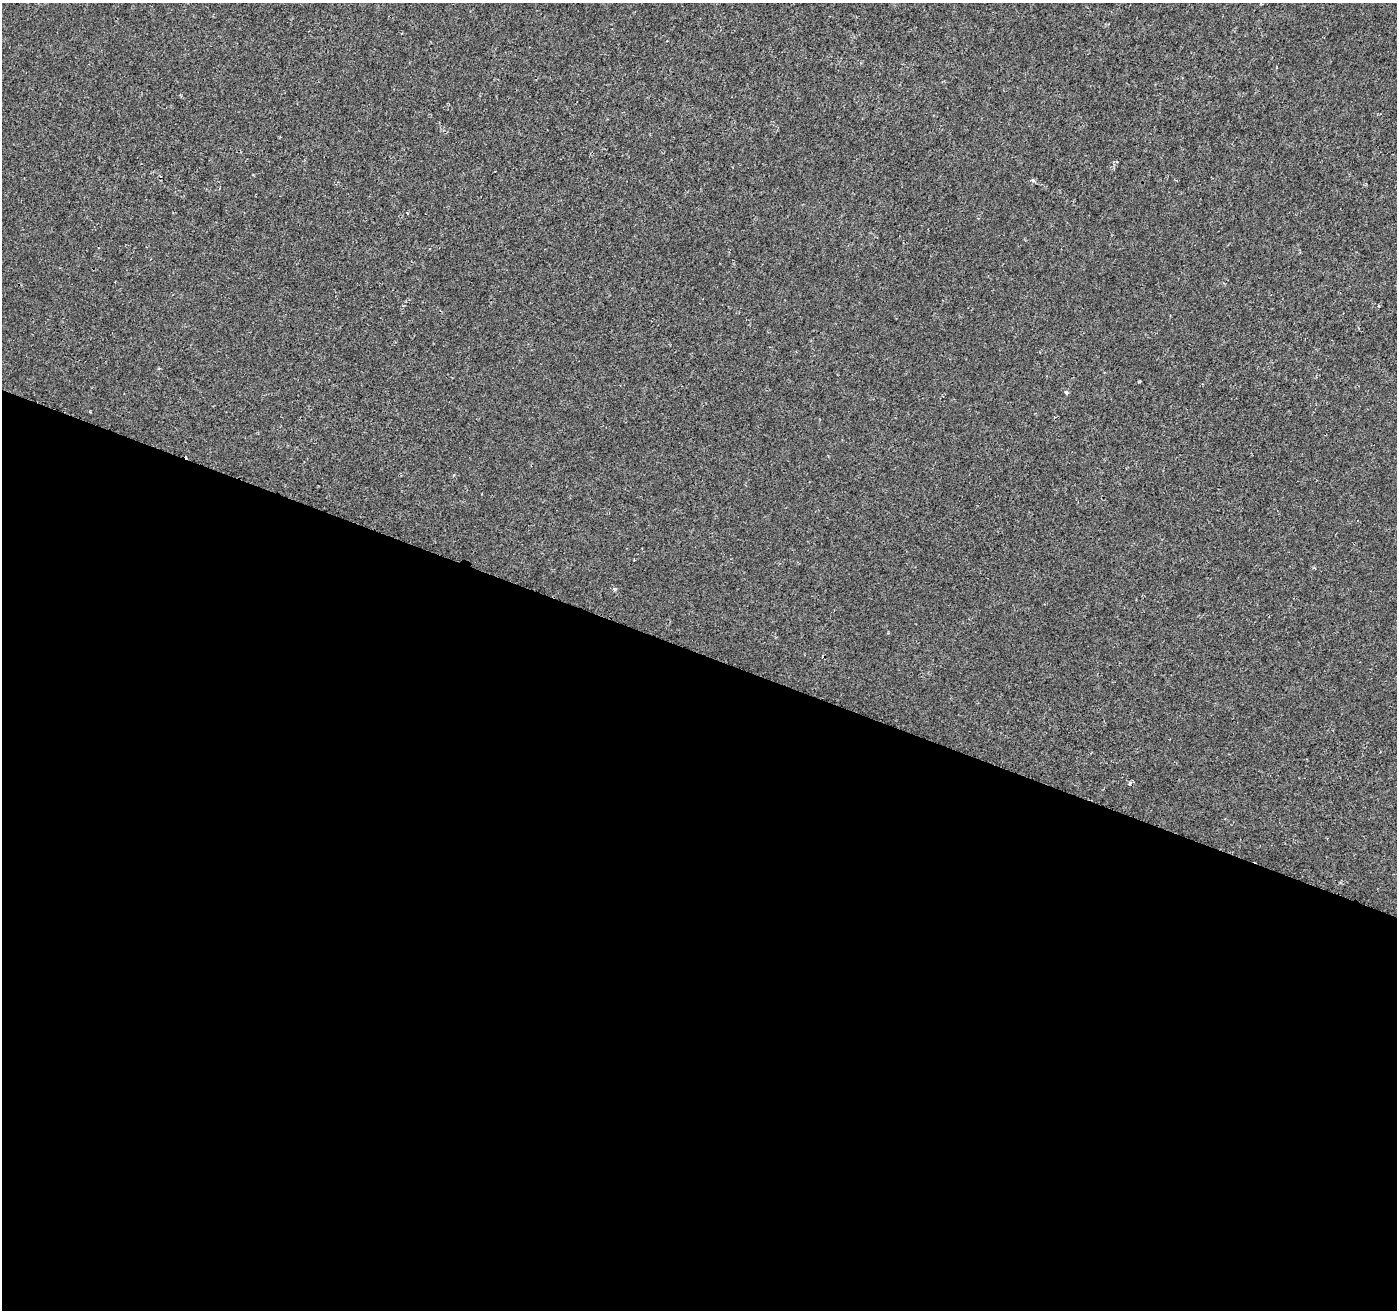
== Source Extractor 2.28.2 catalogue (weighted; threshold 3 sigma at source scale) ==
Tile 14 of 4 x 4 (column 2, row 4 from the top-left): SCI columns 1403-2797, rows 275-1582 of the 5588 x 5717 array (HDU 1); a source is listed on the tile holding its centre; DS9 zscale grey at full resolution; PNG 1399 x 1312 px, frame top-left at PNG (2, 3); no overlay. Shown black and unused: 50% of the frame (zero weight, under 2 of 3 exposures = <1% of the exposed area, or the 3 px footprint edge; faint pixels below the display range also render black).
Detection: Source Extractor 2.28.2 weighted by HDU 2 'WHT'; one run over the whole footprint, this tile lists its part. Background -6.86e-05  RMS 0.0018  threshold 0.00829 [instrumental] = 3 sigma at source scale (4.5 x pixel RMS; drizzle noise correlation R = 1.50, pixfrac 1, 0.0396/0.0396 arcsec/px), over >= 5 px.
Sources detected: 6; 2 cosmic-ray / hot-pixel residue — not listed; the other 4 listed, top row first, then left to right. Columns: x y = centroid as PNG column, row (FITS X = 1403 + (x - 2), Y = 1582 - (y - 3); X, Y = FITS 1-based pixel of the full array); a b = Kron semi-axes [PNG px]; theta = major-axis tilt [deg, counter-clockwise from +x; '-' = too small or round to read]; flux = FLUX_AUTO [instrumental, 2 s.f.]
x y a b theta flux
1033 180 5 5 - 0.33
407 213 4 3 - 0.15
1066 392 5 4 - 0.38
615 589 4 4 - 0.68